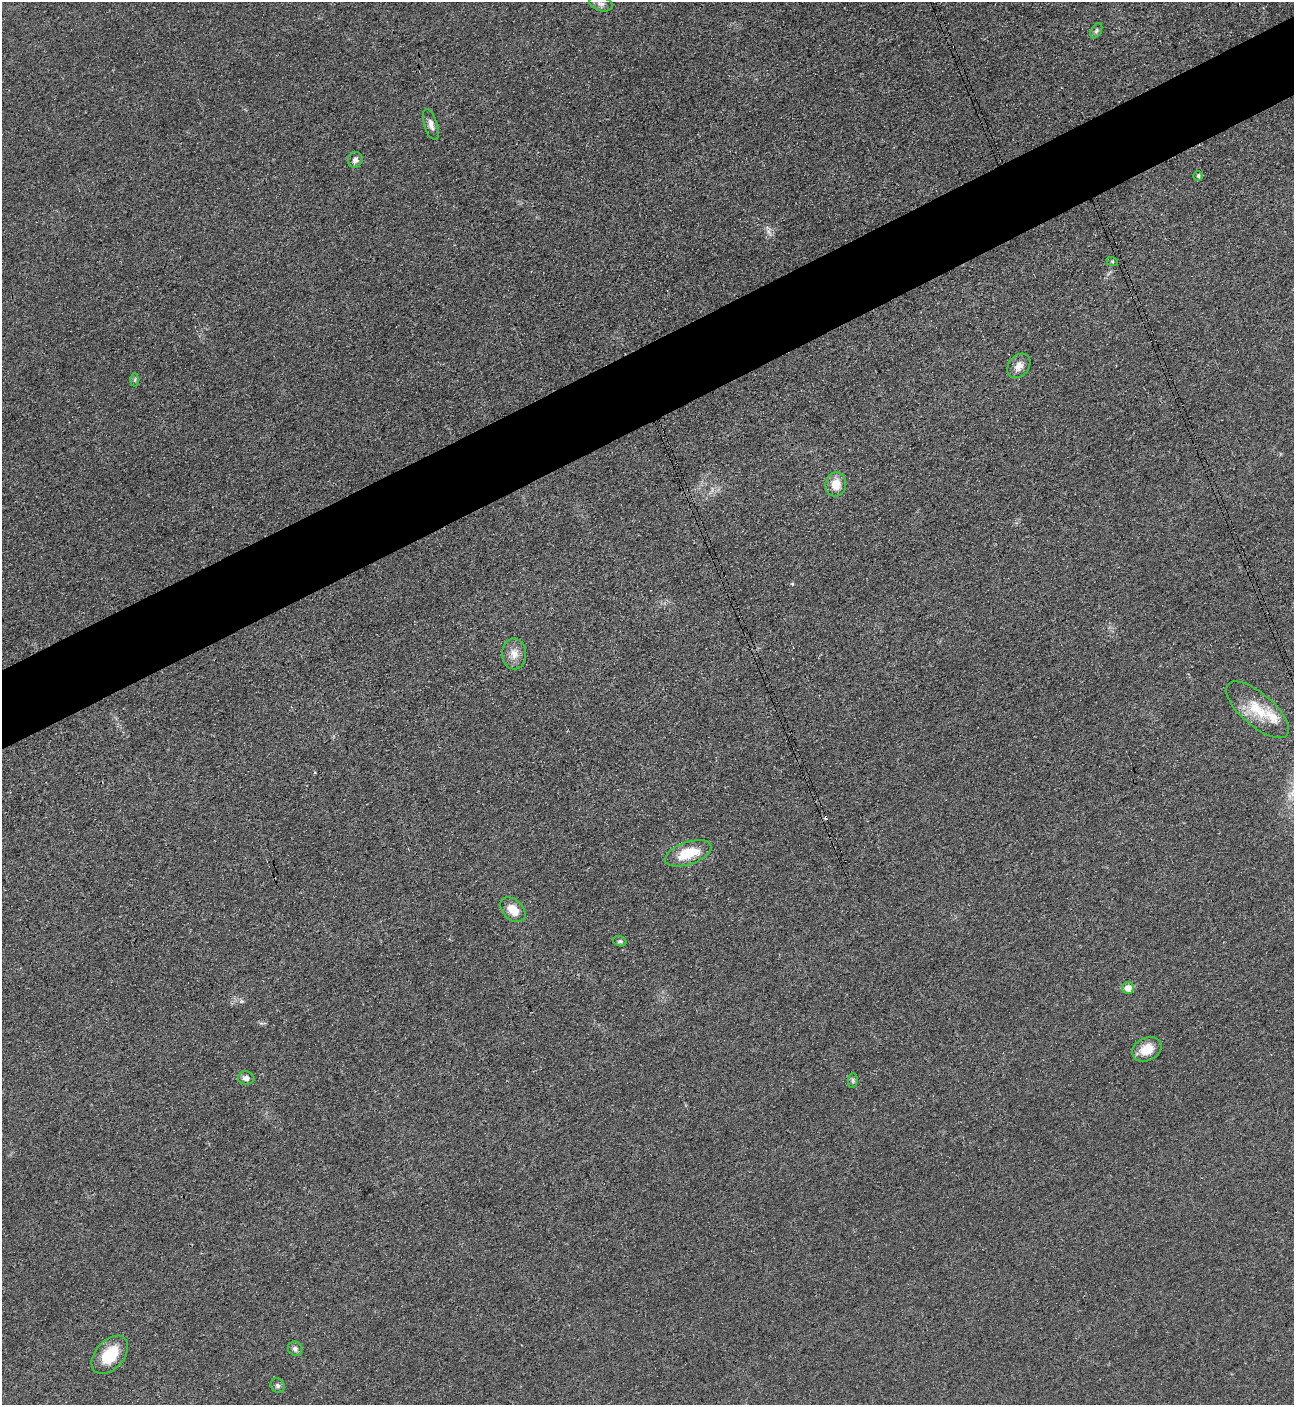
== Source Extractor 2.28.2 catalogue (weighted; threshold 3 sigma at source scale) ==
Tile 10 of 4 x 4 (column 2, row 3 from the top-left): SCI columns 1452-2743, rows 1425-2827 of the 5627 x 5645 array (HDU 1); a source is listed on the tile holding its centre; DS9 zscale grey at full resolution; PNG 1296 x 1407 px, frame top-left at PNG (2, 2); each listed source drawn as its Kron ellipse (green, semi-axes under 4 px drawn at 4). Shown black and unused: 6% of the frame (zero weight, under 3 of 4 exposures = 1% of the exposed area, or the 3 px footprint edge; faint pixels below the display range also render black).
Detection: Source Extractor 2.28.2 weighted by HDU 2 'WHT'; one run over the whole footprint, this tile lists its part. Background 0.035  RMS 0.0048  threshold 0.0217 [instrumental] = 3 sigma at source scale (4.5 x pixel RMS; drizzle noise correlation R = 1.50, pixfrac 1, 0.05/0.05 arcsec/px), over >= 5 px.
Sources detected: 23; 1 cosmic-ray / hot-pixel residue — neither listed nor drawn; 1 inside a brighter listed object's ellipse — not listed separately; the other 21 listed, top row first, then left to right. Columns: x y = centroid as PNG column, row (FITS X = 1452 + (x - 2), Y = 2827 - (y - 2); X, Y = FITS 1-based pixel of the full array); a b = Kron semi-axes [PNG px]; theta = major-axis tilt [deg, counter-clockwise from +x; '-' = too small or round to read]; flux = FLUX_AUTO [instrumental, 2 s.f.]
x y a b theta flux
601 4 12 7 -18 2.4
1096 31 8 5 60 1.2
431 124 16 6 -73 2.5
355 160 8 7 - 2.1
1198 176 5 4 - 0.78
1112 261 6 4 -19 0.55
1019 366 13 10 51 3.8
134 380 6 4 89 0.74
836 484 12 10 82 6.8
514 654 15 12 -89 4.8
1258 710 39 16 -41 16
688 853 24 11 19 14
513 910 14 10 -45 6.8
620 941 7 5 -18 0.89
1128 988 6 6 - 3.8
1147 1049 15 11 29 7.9
246 1078 8 6 -2 2.1
853 1080 7 5 84 0.93
295 1349 7 7 - 1.5
110 1355 22 14 48 15
278 1386 7 6 - 1.2